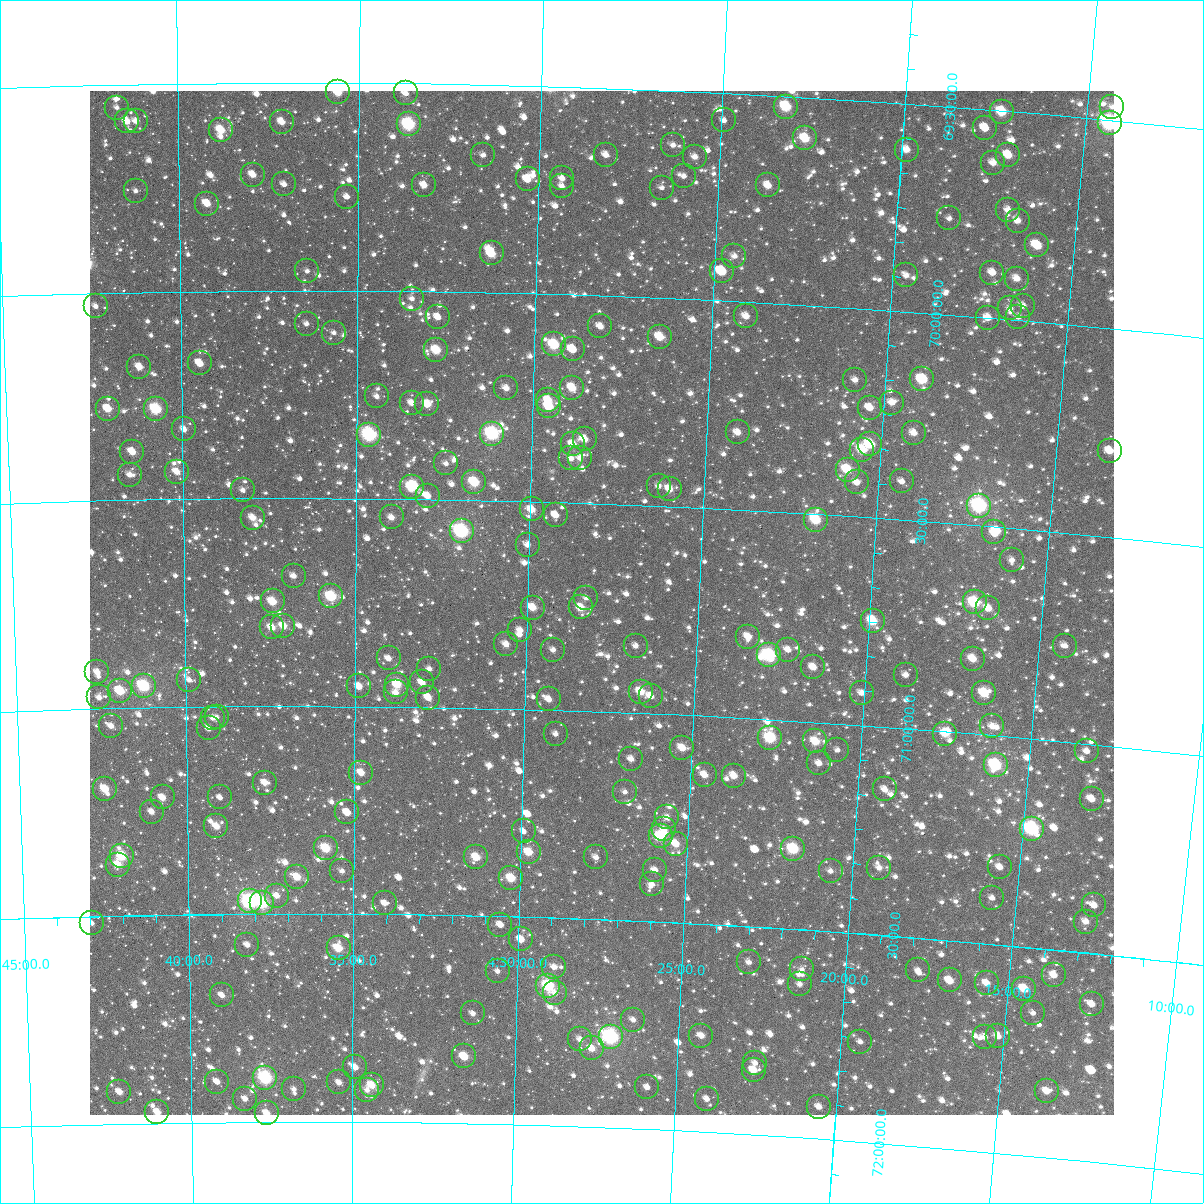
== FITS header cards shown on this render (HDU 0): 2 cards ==
NAXIS1  =                 1024
NAXIS2  =                 1024

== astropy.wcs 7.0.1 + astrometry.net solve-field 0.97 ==
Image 1024 x 1024 px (HDU 0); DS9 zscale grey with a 90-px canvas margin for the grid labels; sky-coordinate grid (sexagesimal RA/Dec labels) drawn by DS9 from the SOLVED WCS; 252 Tycho-2 reference stars matched to detected sources circled (green)
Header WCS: RA---TAN-SIP/DEC--TAN-SIP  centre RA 04:27:50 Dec +70:44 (66.96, +70.74 deg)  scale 8.66 arcsec/px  FOV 147.8' x 147.9'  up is +178 deg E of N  parity flipped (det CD > 0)
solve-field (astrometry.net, Tycho-2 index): VERIFIED the header's WCS against the Tycho-2 star catalogue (verified at 6 index scales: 16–252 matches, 0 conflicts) and refined it, rather than solving blind
Solved WCS: RA---TAN-SIP/DEC--TAN-SIP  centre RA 04:27:50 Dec +70:44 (66.96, +70.74 deg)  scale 8.66 arcsec/px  FOV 147.8' x 147.9'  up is +178 deg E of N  parity flipped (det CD > 0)
The solver's refit moves the header's centre by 0.26 arcsec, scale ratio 1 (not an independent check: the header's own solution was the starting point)
Tycho-2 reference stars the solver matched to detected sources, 252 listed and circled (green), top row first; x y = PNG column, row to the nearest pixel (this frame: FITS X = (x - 90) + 1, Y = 1024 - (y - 91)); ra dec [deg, ICRS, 3 dp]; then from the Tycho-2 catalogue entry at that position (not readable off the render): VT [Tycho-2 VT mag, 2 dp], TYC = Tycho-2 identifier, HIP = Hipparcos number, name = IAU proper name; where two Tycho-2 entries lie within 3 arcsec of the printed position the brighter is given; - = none
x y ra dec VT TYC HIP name
338 92 68.896 +69.523 9.61 4333-1-1 - -
406 93 68.430 +69.524 11.00 4333-189-1 - -
786 107 65.813 +69.525 9.09 4332-1774-1 - -
1112 107 63.579 +69.468 11.68 4332-643-1 - -
117 108 70.416 +69.556 11.90 4333-1118-1 - -
1002 112 64.331 +69.502 9.32 4332-1755-1 19998 -
724 120 66.235 +69.566 11.48 4333-979-1 - -
127 121 70.352 +69.589 10.39 4333-937-1 - -
136 121 70.289 +69.589 11.50 4333-1095-1 - -
282 122 69.282 +69.595 10.47 4333-1054-1 - -
1110 123 63.585 +69.507 7.47 4332-696-1 19770 -
409 124 68.406 +69.598 8.24 4333-1267-1 - -
985 128 64.436 +69.545 11.08 4332-1868-1 - -
221 130 69.703 +69.613 9.69 4333-1203-1 - -
805 138 65.669 +69.599 9.52 4332-1844-1 - -
673 145 66.578 +69.631 12.03 4333-1130-1 - -
907 150 64.964 +69.610 10.49 4332-1880-1 - -
483 155 67.890 +69.669 11.49 4333-791-1 - -
606 155 67.039 +69.661 11.17 4333-1277-1 - -
1008 155 64.263 +69.605 10.18 4332-288-1 - -
695 157 66.423 +69.657 11.06 4333-887-1 - -
993 163 64.362 +69.627 10.84 4332-1820-1 - -
253 175 69.484 +69.721 10.70 4333-851-1 - -
684 176 66.494 +69.704 11.52 4333-739-1 - -
562 178 67.337 +69.720 11.69 4333-743-1 - -
528 179 67.576 +69.725 10.46 4333-1148-1 - -
284 184 69.267 +69.745 11.50 4333-1110-1 - -
424 185 68.294 +69.744 10.57 4333-1225-1 - -
768 185 65.907 +69.717 10.29 4332-1890-1 - -
562 186 67.336 +69.740 11.20 4333-1126-1 - -
662 188 66.643 +69.735 12.07 4333-700-1 - -
136 191 70.299 +69.757 12.02 4333-1098-1 - -
347 197 68.832 +69.774 11.56 4333-1099-1 - -
207 204 69.803 +69.790 10.33 4333-984-1 - -
1008 210 64.233 +69.737 11.83 4332-139-1 - -
949 218 64.636 +69.768 12.10 4332-1846-1 - -
1018 221 64.160 +69.761 10.91 4332-529-1 - -
1037 245 64.013 +69.816 11.07 4332-957-2 - -
492 253 67.815 +69.906 9.63 4333-426-1 - -
734 256 66.115 +69.891 11.27 4333-660-1 - -
307 271 69.106 +69.953 11.81 4333-626-1 - -
722 271 66.199 +69.929 10.12 4333-563-1 - -
992 273 64.306 +69.890 10.99 4332-393-1 - -
906 275 64.908 +69.912 11.47 4332-1978-1 - -
1017 279 64.132 +69.900 10.76 4332-106-1 - -
412 299 68.369 +70.018 11.55 4333-825-1 - -
96 306 70.596 +70.033 11.51 4333-1282-1 - -
1023 306 64.072 +69.964 11.54 4332-847-1 - -
1010 308 64.163 +69.972 11.75 4332-1057-1 - -
746 316 66.012 +70.034 10.53 4333-744-1 - -
438 317 68.184 +70.062 10.96 4333-1228-1 - -
1018 317 64.100 +69.991 11.33 4332-305-1 - -
988 318 64.312 +69.999 10.86 4332-610-1 - -
307 324 69.111 +70.080 11.48 4333-384-1 - -
600 326 67.036 +70.074 11.20 4333-916-1 - -
334 333 68.918 +70.101 11.65 4333-774-1 - -
660 337 66.610 +70.095 9.82 4333-1071-1 20724 -
554 344 67.360 +70.121 8.94 4333-676-1 - -
573 349 67.226 +70.131 10.45 4333-1281-1 - -
436 350 68.192 +70.141 9.49 4333-1119-1 - -
200 363 69.866 +70.174 10.24 4333-634-1 - -
139 367 70.297 +70.180 10.43 4333-862-1 - -
922 379 64.741 +70.159 9.40 4332-1869-1 20129 -
855 380 65.217 +70.171 11.45 4332-1919-1 - -
506 388 67.688 +70.229 10.78 4333-541-1 - -
572 388 67.221 +70.223 9.96 4333-285-1 - -
377 396 68.611 +70.254 11.40 4333-365-1 - -
548 400 67.389 +70.254 10.80 4333-688-1 - -
412 403 68.361 +70.269 11.10 4333-1240-1 - -
892 403 64.945 +70.220 11.50 4332-1939-1 - -
427 404 68.249 +70.271 10.14 4333-1050-1 - -
549 406 67.383 +70.269 9.38 4333-586-1 - -
870 408 65.098 +70.236 10.62 4332-1980-1 - -
108 409 70.526 +70.279 9.90 4333-1220-1 - -
156 409 70.184 +70.283 8.60 4333-730-1 - -
184 429 69.985 +70.332 10.93 4333-564-1 - -
738 432 66.029 +70.314 10.85 4333-377-1 - -
914 433 64.773 +70.289 10.89 4332-1915-1 - -
492 434 67.782 +70.339 7.90 4333-1047-1 21083 -
369 435 68.660 +70.346 7.94 4333-567-1 21325 -
585 439 67.121 +70.345 10.45 4333-1017-1 - -
573 444 67.203 +70.359 10.74 4333-919-1 - -
870 444 65.079 +70.324 9.53 4332-1930-1 - -
862 450 65.134 +70.338 9.57 4332-1821-1 - -
1110 451 63.371 +70.292 10.99 4332-1391-1 - -
132 452 70.358 +70.384 10.32 4333-934-1 - -
571 458 67.215 +70.393 11.33 4333-508-1 - -
580 458 67.149 +70.392 11.15 4333-451-1 - -
446 463 68.110 +70.413 11.25 4333-664-1 - -
848 470 65.227 +70.388 10.36 4332-1865-2 - -
177 472 70.042 +70.434 10.54 4333-416-1 - -
130 475 70.381 +70.440 11.19 4333-936-1 - -
902 481 64.835 +70.408 11.33 4332-1955-1 - -
474 482 67.903 +70.457 9.12 4333-1183-1 - -
857 482 65.156 +70.417 10.95 4332-1935-1 - -
659 486 66.576 +70.452 11.98 4333-717-1 - -
412 487 68.352 +70.470 8.98 4333-381-1 - -
670 489 66.497 +70.458 10.60 4333-989-1 - -
243 490 69.569 +70.480 11.96 4333-524-1 - -
428 496 68.237 +70.492 10.89 4333-1120-1 - -
979 506 64.266 +70.452 7.69 4332-1286-1 - -
532 509 67.485 +70.519 10.21 4333-838-1 - -
556 515 67.311 +70.531 10.83 4333-355-1 - -
392 517 68.496 +70.545 10.80 4333-369-1 - -
253 518 69.498 +70.547 10.59 4333-396-1 - -
816 520 65.433 +70.513 9.15 4332-1934-1 - -
462 531 67.988 +70.576 7.77 4333-423-1 21142 -
994 532 64.146 +70.513 10.89 4332-1046-1 - -
528 545 67.508 +70.604 11.12 4333-733-1 - -
1012 560 64.000 +70.576 11.40 4332-1611-1 - -
294 576 69.202 +70.687 11.16 4333-723-1 - -
331 596 68.930 +70.736 8.85 4333-390-1 - -
586 598 67.070 +70.728 11.55 4333-1194-1 - -
273 601 69.357 +70.748 9.72 4333-1173-1 - -
975 602 64.244 +70.685 8.87 4332-968-1 19973 -
581 607 67.105 +70.751 10.33 4333-952-1 - -
533 608 67.458 +70.755 10.12 4333-1006-1 - -
988 608 64.142 +70.696 10.52 4332-866-1 - -
873 621 64.973 +70.747 9.37 4332-1916-1 - -
283 626 69.278 +70.807 10.10 4333-441-1 - -
272 627 69.363 +70.811 9.98 4333-1142-1 - -
520 630 67.545 +70.810 10.91 4333-843-1 - -
748 637 65.874 +70.804 10.76 4332-2008-1 - -
506 644 67.645 +70.845 10.69 4333-643-1 - -
636 646 66.694 +70.839 11.65 4333-1007-1 - -
1065 646 63.559 +70.770 11.54 4332-398-1 - -
553 650 67.299 +70.856 11.47 4333-435-1 - -
788 650 65.578 +70.830 11.24 4332-1979-1 - -
769 655 65.714 +70.845 8.23 4332-1907-1 20448 -
389 658 68.506 +70.884 11.39 4333-949-1 - -
973 659 64.223 +70.820 10.27 4332-1325-1 - -
813 667 65.385 +70.868 10.50 4332-2006-1 - -
429 669 68.205 +70.908 11.27 4333-738-1 - -
97 672 70.647 +70.912 10.70 4333-1116-1 - -
906 675 64.704 +70.871 11.74 4332-1522-1 - -
189 680 69.973 +70.935 11.74 4333-1135-1 - -
422 682 68.257 +70.941 10.64 4333-714-1 - -
397 685 68.440 +70.947 9.67 4333-348-1 - -
144 686 70.307 +70.949 8.34 4333-311-1 - -
359 686 68.721 +70.952 10.53 4333-648-1 - -
120 691 70.483 +70.959 9.37 4333-849-1 - -
396 692 68.449 +70.966 11.38 4333-765-1 - -
641 692 66.644 +70.948 9.69 4333-504-1 - -
862 693 65.019 +70.922 10.94 4332-1982-1 - -
984 693 64.121 +70.900 9.80 4332-1341-1 - -
651 696 66.570 +70.958 11.29 4333-633-1 - -
99 697 70.638 +70.974 11.09 4333-638-1 - -
428 698 68.210 +70.977 10.70 4333-462-1 - -
549 699 67.319 +70.975 10.72 4333-594-1 - -
217 717 69.773 +71.026 11.58 4333-1263-1 - -
213 718 69.803 +71.028 11.86 4333-405-1 - -
111 726 70.554 +71.043 11.15 4333-389-1 - -
992 726 64.042 +70.978 11.07 4332-1321-1 - -
209 728 69.831 +71.053 11.04 4333-1013-1 - -
556 734 67.262 +71.058 11.53 4333-1217-1 - -
945 734 64.384 +71.005 10.27 4332-1480-1 - -
770 738 65.671 +71.045 8.87 4332-2011-1 20437 -
815 741 65.335 +71.046 9.80 4332-1908-1 - -
682 748 66.319 +71.079 10.35 4333-433-1 - -
837 750 65.169 +71.063 11.35 4332-2010-1 - -
1087 751 63.329 +71.017 11.19 4332-1337-1 - -
631 759 66.694 +71.111 11.01 4333-392-1 - -
819 763 65.299 +71.098 11.10 4332-1813-1 - -
996 765 63.991 +71.071 8.53 4332-1150-1 - -
361 773 68.700 +71.160 10.46 4333-428-1 - -
705 775 66.143 +71.141 10.47 4333-479-1 - -
734 776 65.925 +71.140 10.21 4332-1940-1 - -
265 783 69.420 +71.185 10.65 4333-588-1 - -
105 789 70.611 +71.194 9.80 4333-492-1 - -
885 789 64.798 +71.150 11.34 4332-1510-1 - -
625 792 66.731 +71.191 11.41 4333-712-1 - -
163 797 70.183 +71.218 10.18 4333-431-1 - -
220 797 69.754 +71.219 11.47 4333-742-1 - -
1092 799 63.259 +71.131 10.64 4332-1414-1 - -
152 812 70.267 +71.251 10.98 4337-596-1 - -
347 812 68.802 +71.256 10.66 4337-780-1 - -
667 817 66.407 +71.248 11.25 4333-754-1 - -
216 826 69.783 +71.288 10.21 4337-690-1 - -
664 829 66.427 +71.277 11.46 4337-564-1 - -
1032 829 63.682 +71.215 8.04 4332-1505-1 19802 -
524 831 67.479 +71.294 11.55 4337-813-1 - -
661 836 66.450 +71.294 8.91 4337-790-1 - -
676 844 66.333 +71.310 10.24 4337-562-1 - -
326 848 68.961 +71.342 9.14 4337-945-1 21419 -
793 849 65.450 +71.307 8.76 4336-2226-1 20377 -
529 852 67.436 +71.344 9.76 4337-684-1 - -
122 856 70.496 +71.357 9.00 4337-787-1 - -
476 857 67.829 +71.360 9.66 4337-808-1 - -
596 857 66.929 +71.351 11.70 4337-708-1 - -
118 865 70.529 +71.378 9.80 4337-874-1 - -
1000 867 63.895 +71.314 10.87 4336-745-1 - -
879 868 64.798 +71.339 11.60 4336-217-1 - -
655 870 66.481 +71.376 11.00 4337-490-1 - -
342 871 68.839 +71.397 11.35 4337-741-1 - -
831 871 65.161 +71.355 11.54 4336-241-1 - -
297 877 69.177 +71.412 9.99 4337-728-1 - -
511 878 67.562 +71.408 9.50 4337-308-1 - -
652 884 66.497 +71.410 11.58 4337-491-1 - -
277 896 69.332 +71.457 11.00 4337-422-1 - -
992 898 63.932 +71.390 12.15 4336-387-1 - -
250 901 69.537 +71.470 7.67 4337-854-1 21587 -
262 903 69.441 +71.475 8.50 4337-613-1 - -
385 903 68.515 +71.473 11.34 4337-926-1 - -
1094 905 63.162 +71.385 11.02 4336-1245-1 - -
1086 922 63.209 +71.426 11.17 4336-147-1 - -
92 923 70.735 +71.516 11.61 4337-820-1 - -
500 925 67.635 +71.520 10.90 4337-875-1 - -
521 939 67.475 +71.554 10.47 4337-722-1 - -
247 945 69.557 +71.574 10.99 4337-532-1 - -
339 948 68.862 +71.583 9.84 4337-656-1 - -
749 962 65.738 +71.586 11.22 4336-2267-1 - -
554 967 67.217 +71.618 10.94 4337-641-1 - -
802 969 65.329 +71.595 11.73 4336-2268-1 - -
918 970 64.447 +71.578 11.88 4336-311-1 - -
498 971 67.647 +71.632 11.94 4337-271-1 - -
1054 975 63.414 +71.561 10.66 4336-903-1 - -
950 980 64.200 +71.596 10.16 4336-1127-1 - -
987 983 63.917 +71.596 10.60 4336-759-1 - -
800 984 65.340 +71.631 10.97 4336-2250-1 - -
548 986 67.256 +71.664 8.48 4337-401-1 20918 -
1024 989 63.629 +71.600 9.83 4336-183-1 - -
555 993 67.204 +71.681 11.05 4337-166-1 - -
222 995 69.755 +71.695 10.65 4337-620-1 - -
1092 1004 63.106 +71.621 10.92 4336-993-1 - -
473 1013 67.829 +71.736 11.30 4337-951-1 - -
1033 1013 63.546 +71.656 12.15 4336-257-1 - -
633 1020 66.597 +71.738 11.30 4337-557-1 - -
701 1036 66.068 +71.769 10.97 4337-679-1 - -
998 1036 63.795 +71.720 10.74 4336-793-1 - -
611 1037 66.765 +71.781 7.58 4337-931-1 20779 -
985 1037 63.898 +71.724 11.38 4336-761-1 - -
580 1039 66.998 +71.790 11.85 4337-131-1 - -
860 1042 64.846 +71.760 12.02 4336-1331-1 - -
592 1048 66.907 +71.811 10.44 4337-410-1 - -
464 1056 67.888 +71.839 9.67 4337-902-1 - -
755 1063 65.645 +71.827 11.99 4336-2254-1 - -
355 1067 68.728 +71.869 10.78 4337-744-1 - -
754 1070 65.652 +71.844 11.09 4336-2269-1 - -
265 1078 69.425 +71.894 7.93 4337-942-1 21555 -
217 1082 69.797 +71.903 11.42 4337-918-1 - -
339 1082 68.853 +71.905 11.18 4337-655-1 - -
372 1085 68.600 +71.911 9.86 4337-119-1 - -
647 1087 66.467 +71.899 11.34 4337-922-1 - -
294 1089 69.204 +71.922 11.41 4337-631-1 - -
367 1090 68.636 +71.923 11.29 4337-930-1 - -
1047 1091 63.385 +71.841 10.44 4336-1363-1 - -
119 1092 70.555 +71.923 10.25 4337-648-1 - -
245 1099 69.580 +71.946 11.32 4337-590-1 - -
707 1099 66.002 +71.920 11.50 4337-807-1 - -
819 1107 65.131 +71.922 10.89 4336-1873-1 - -
157 1112 70.266 +71.974 9.96 4337-40-1 - -
267 1113 69.415 +71.979 10.56 4337-32-1 - -